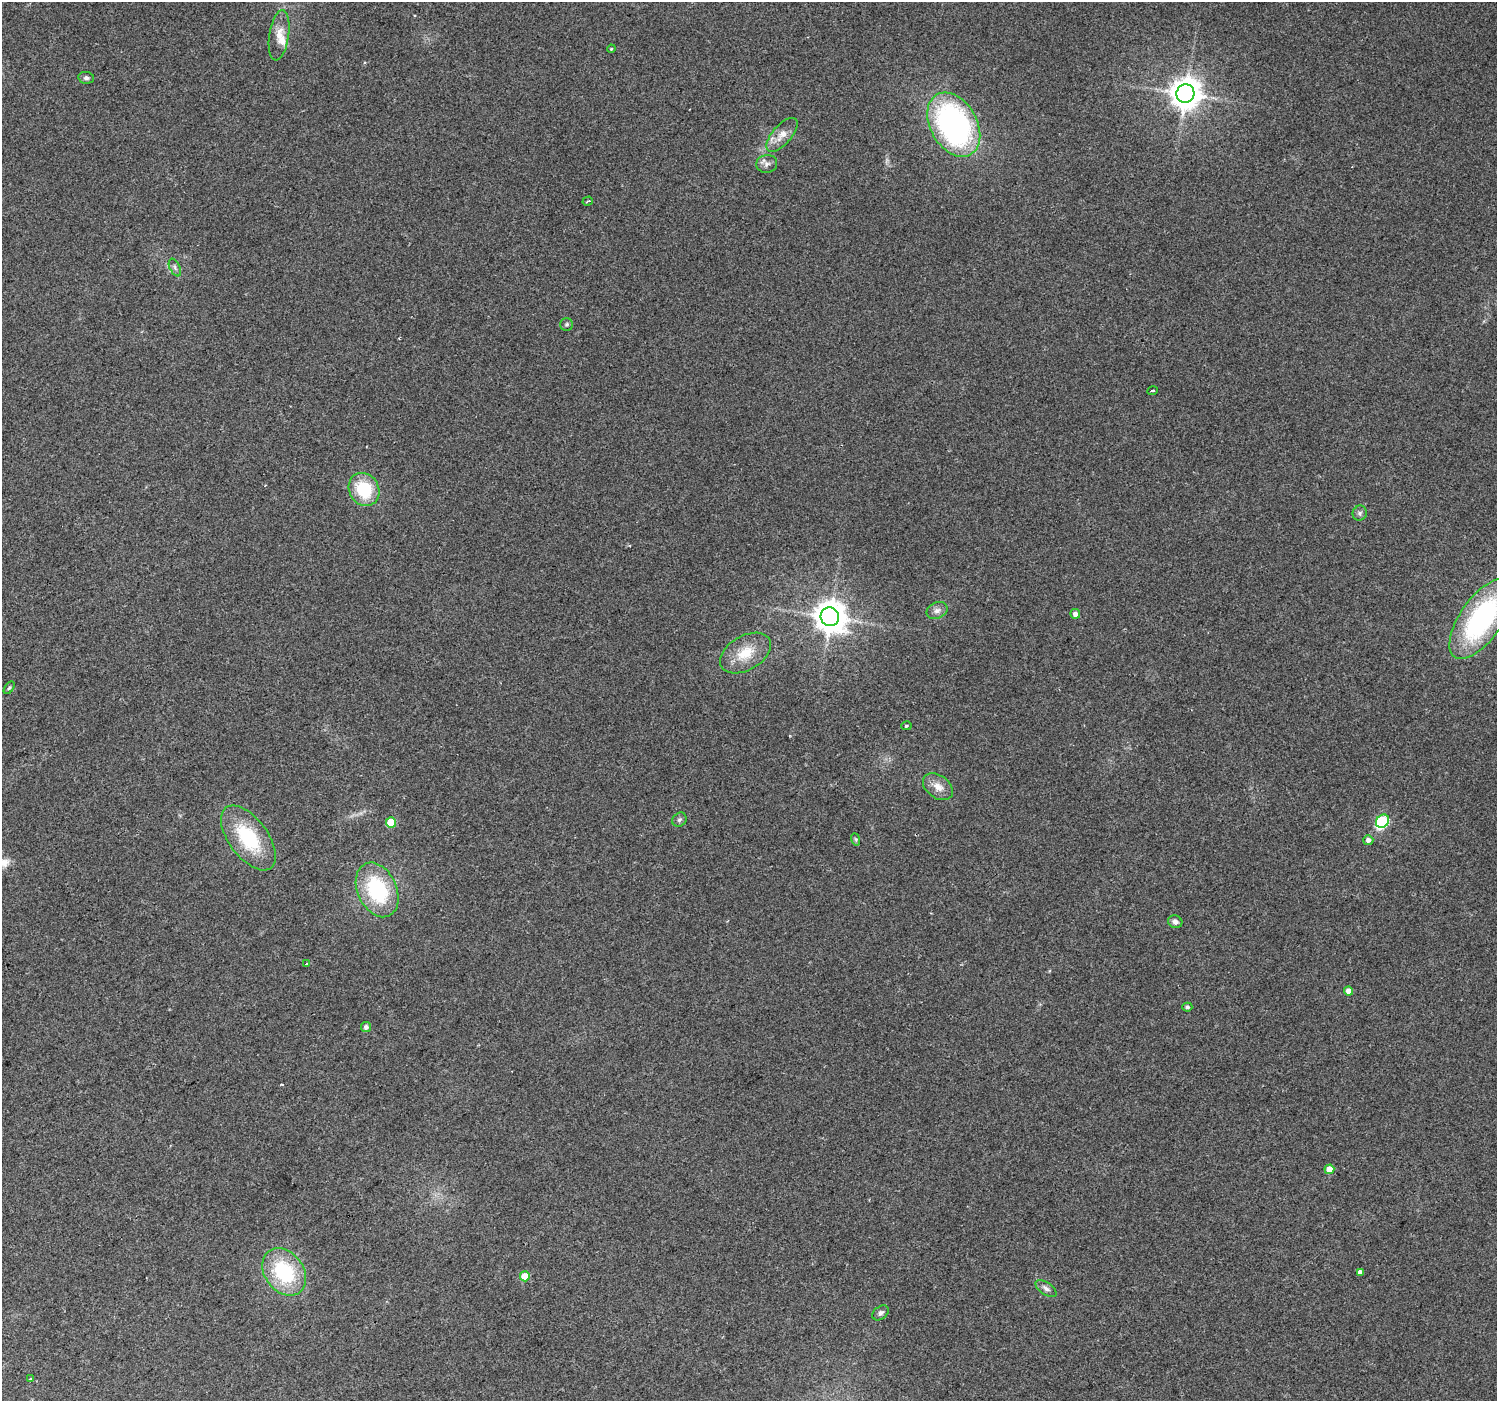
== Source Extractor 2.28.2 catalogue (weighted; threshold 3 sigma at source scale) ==
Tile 7 of 4 x 4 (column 3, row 2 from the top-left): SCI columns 2995-4489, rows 2997-4395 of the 5985 x 5930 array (HDU 1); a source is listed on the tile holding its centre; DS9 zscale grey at full resolution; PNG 1499 x 1403 px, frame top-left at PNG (2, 2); each listed source drawn as its Kron ellipse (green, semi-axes under 4 px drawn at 4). Shown black and unused: <1% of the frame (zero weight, under 2 of 3 exposures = <1% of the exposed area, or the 3 px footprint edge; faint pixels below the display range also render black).
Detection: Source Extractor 2.28.2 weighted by HDU 2 'WHT'; one run over the whole footprint, this tile lists its part. Background 0.114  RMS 0.009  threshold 0.0403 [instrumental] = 3 sigma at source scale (4.5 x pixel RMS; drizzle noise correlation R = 1.50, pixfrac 1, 0.0396/0.0396 arcsec/px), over >= 5 px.
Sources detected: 42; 1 inside a brighter object's white glare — neither listed nor drawn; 1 inside a brighter listed object's ellipse — not listed separately; the other 40 listed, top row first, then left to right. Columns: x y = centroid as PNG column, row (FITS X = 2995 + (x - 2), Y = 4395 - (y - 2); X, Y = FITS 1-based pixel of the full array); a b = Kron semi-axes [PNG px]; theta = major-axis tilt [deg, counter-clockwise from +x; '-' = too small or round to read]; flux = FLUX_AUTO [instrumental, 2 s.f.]
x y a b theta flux
279 35 25 9 81 12
611 49 4 3 - 0.76
86 78 8 6 -11 2.5
1185 94 9 9 - 1400
954 125 34 23 -60 230
782 135 21 9 49 10
767 164 10 9 - 4.4
588 201 5 2 - 1.2
175 268 9 5 -64 2.6
567 324 6 6 - 1.8
1153 391 5 3 - 2.1
364 489 17 14 -58 41
1360 513 7 7 - 2.5
937 611 11 8 23 4.5
1075 614 5 5 - 4.2
830 617 9 9 - 1500
1481 619 47 21 55 150
745 653 28 17 30 24
9 688 7 4 53 1.3
906 726 5 4 - 1.2
938 787 16 11 -36 9.3
679 820 8 6 43 2.2
1382 821 7 6 - 67
391 822 5 5 - 32
248 838 38 19 -53 58
855 839 6 4 -70 1.3
1368 840 5 5 - 4.1
377 890 29 19 -65 71
1175 922 7 6 - 4
306 963 4 3 - 9
1348 991 4 4 - 5.9
1187 1007 5 4 - 1.9
366 1027 5 5 - 3.2
1329 1169 5 5 - 12
284 1272 26 19 -53 67
1360 1272 4 4 - 4.2
525 1276 5 5 - 21
1046 1288 12 6 -34 3.5
880 1313 9 6 37 2.9
30 1379 3 2 - 0.79
Isophote crosses this tile's border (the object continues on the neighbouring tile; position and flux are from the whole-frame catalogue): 1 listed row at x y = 1481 619